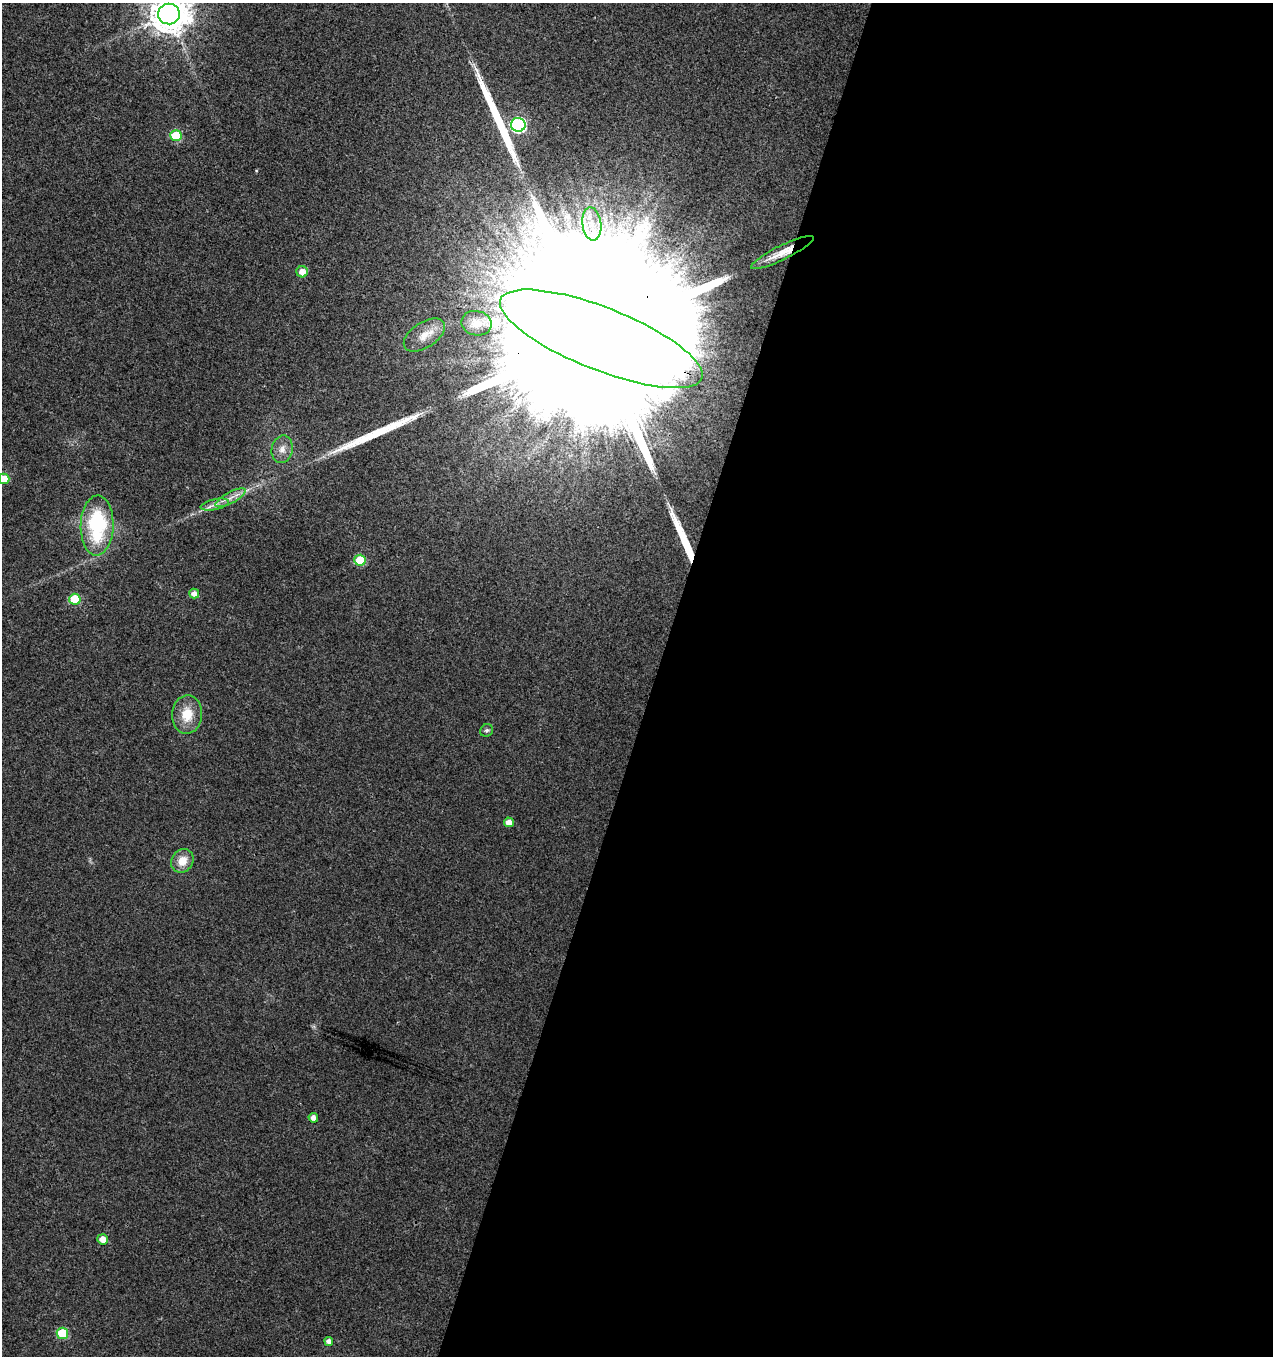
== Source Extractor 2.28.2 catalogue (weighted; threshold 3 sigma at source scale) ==
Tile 12 of 4 x 4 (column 4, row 3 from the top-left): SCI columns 4091-5361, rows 1355-2708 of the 5574 x 5425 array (HDU 1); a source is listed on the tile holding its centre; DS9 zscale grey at full resolution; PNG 1275 x 1358 px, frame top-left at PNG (2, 3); each listed source drawn as its Kron ellipse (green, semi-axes under 4 px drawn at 4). Shown black and unused: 49% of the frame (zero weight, under 3 of 4 exposures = <1% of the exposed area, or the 3 px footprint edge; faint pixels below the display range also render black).
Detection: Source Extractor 2.28.2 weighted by HDU 2 'WHT'; one run over the whole footprint, this tile lists its part. Background 0.00757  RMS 0.0031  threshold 0.0141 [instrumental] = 3 sigma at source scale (4.5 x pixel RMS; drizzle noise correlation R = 1.50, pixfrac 1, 0.0396/0.0396 arcsec/px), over >= 5 px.
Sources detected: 28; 3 long thin detections or spike segments (spike, bleed or trail) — neither listed nor drawn; the other 25 listed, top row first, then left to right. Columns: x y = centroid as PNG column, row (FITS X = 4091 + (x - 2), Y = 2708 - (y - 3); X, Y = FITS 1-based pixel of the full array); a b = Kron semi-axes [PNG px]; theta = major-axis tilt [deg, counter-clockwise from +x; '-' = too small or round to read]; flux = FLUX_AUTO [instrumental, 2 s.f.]
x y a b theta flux
169 14 11 10 - 820
518 125 7 7 - 65
176 136 6 5 - 15
592 224 17 9 -83 4.9
782 252 34 7 26 6.1
302 272 6 5 - 2.6
477 323 15 12 -11 3.9
424 335 23 12 33 5.2
601 339 108 31 -21 100000
282 449 14 10 78 2.7
4 479 5 5 - 6.7
230 498 17 5 29 2.4
215 505 14 5 13 1.8
97 525 30 16 89 29
360 560 5 5 - 13
194 594 5 5 - 1.9
75 599 5 5 - 13
187 714 19 15 87 7.2
487 730 7 6 - 0.72
509 822 5 4 - 2.4
182 861 12 10 50 4.5
313 1118 5 4 - 1.7
102 1239 5 5 - 2.9
62 1333 6 5 - 15
329 1341 4 4 - 1.4
Overlapping masked pixels (flux is a lower limit): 2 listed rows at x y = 782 252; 601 339
Isophote crosses this tile's border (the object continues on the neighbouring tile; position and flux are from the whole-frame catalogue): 2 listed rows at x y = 169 14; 4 479